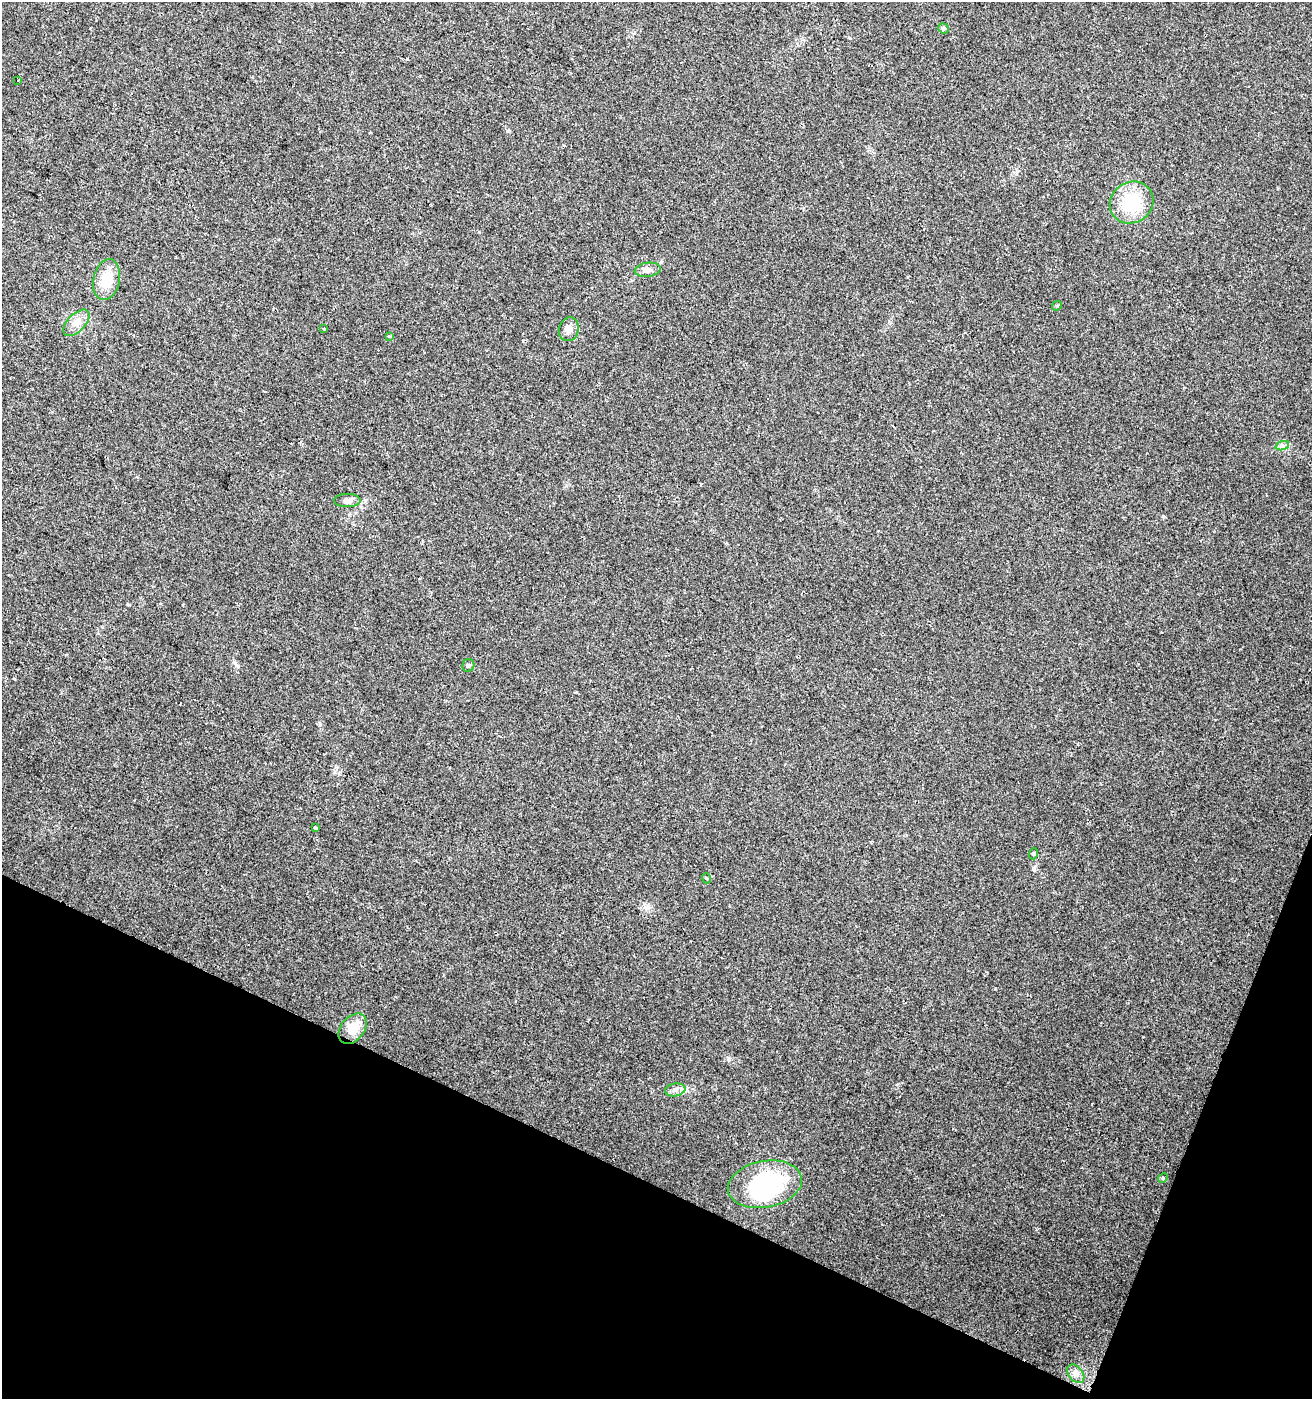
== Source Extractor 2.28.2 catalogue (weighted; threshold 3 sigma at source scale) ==
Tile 15 of 4 x 4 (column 3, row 4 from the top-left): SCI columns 2894-4203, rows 1-1397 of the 5720 x 5593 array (HDU 1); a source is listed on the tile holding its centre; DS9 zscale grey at full resolution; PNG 1314 x 1401 px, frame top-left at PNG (2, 2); each listed source drawn as its Kron ellipse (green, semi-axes under 4 px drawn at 4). Shown black and unused: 19% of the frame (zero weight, under 2 of 3 exposures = <1% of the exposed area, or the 3 px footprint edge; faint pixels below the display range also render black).
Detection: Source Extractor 2.28.2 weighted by HDU 2 'WHT'; one run over the whole footprint, this tile lists its part. Background 0.0617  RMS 0.0093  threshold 0.0418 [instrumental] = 3 sigma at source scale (4.5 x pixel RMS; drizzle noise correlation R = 1.50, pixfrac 1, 0.0396/0.0396 arcsec/px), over >= 5 px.
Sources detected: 23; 1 inside a brighter object's white glare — neither listed nor drawn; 1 inside a brighter listed object's ellipse — not listed separately; the other 21 listed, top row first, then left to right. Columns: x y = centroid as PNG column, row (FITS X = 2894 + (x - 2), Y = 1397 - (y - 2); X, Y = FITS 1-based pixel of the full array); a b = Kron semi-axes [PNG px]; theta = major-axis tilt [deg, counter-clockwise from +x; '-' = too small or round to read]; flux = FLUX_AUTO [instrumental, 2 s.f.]
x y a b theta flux
943 28 5 4 - 1.6
18 80 3 2 - 0.8
1132 202 22 20 33 45
648 270 13 7 7 4.8
107 280 21 13 77 22
1057 306 5 4 - 1.2
76 323 16 8 45 7.5
323 329 3 2 - 1
569 329 12 10 73 5.9
389 336 3 3 - 0.98
1282 446 7 4 18 2.1
347 500 13 7 0 4.4
468 665 6 6 - 1.9
315 828 4 3 - 2.3
1033 854 5 3 - 0.99
706 878 5 3 - 0.77
353 1029 17 11 51 16
675 1090 10 6 10 3.6
1163 1178 5 4 - 1.1
765 1184 37 23 11 89
1076 1374 10 7 -51 4.3
Unlisted compact peaks at least as high as the median listed source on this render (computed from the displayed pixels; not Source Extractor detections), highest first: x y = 238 666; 728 1058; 995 989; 508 131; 479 232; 523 341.